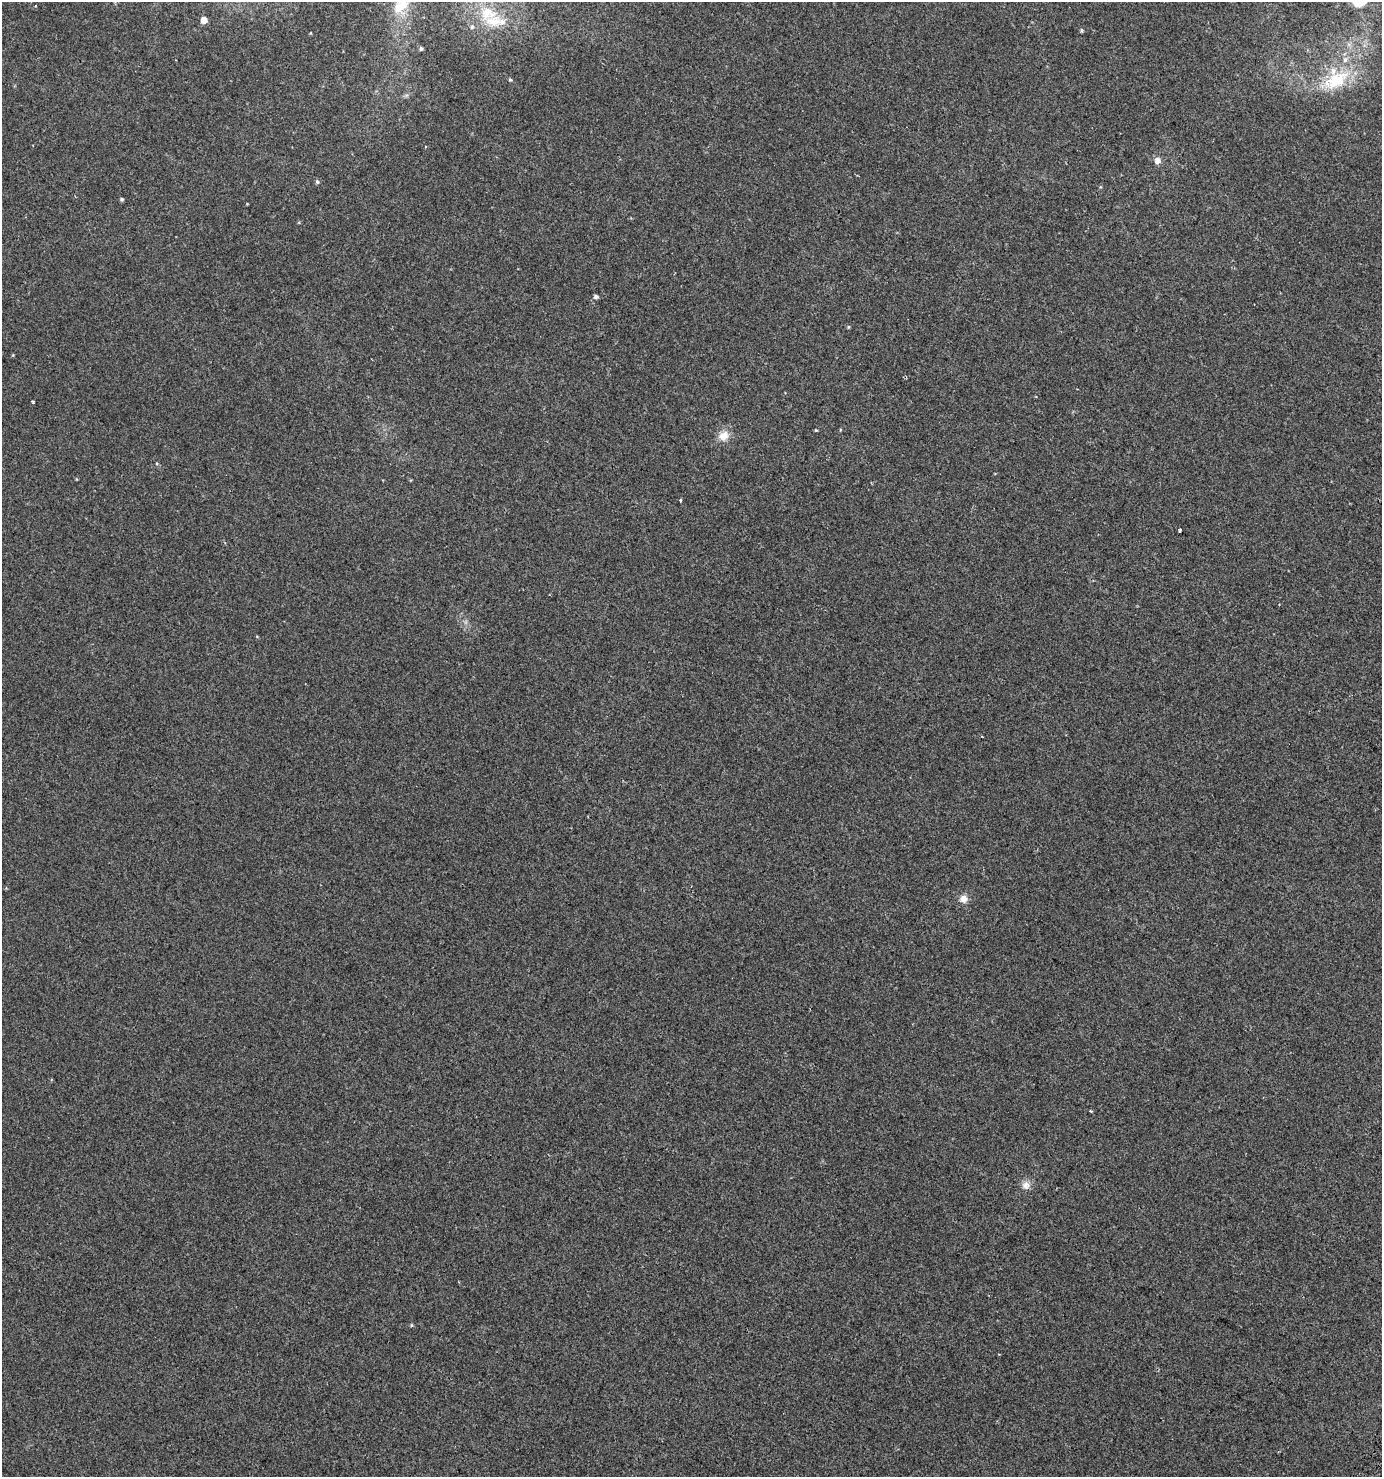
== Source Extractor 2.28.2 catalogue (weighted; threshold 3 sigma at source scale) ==
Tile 6 of 4 x 4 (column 2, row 2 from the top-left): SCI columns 1622-3001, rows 3001-4475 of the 6073 x 6015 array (HDU 1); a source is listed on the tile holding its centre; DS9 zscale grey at full resolution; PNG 1384 x 1479 px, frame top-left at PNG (2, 2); no overlay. Shown black and unused: <1% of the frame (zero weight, under 2 of 3 exposures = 3% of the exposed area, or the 3 px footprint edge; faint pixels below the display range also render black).
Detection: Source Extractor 2.28.2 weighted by HDU 2 'WHT'; one run over the whole footprint, this tile lists its part. Background 0.00326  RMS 0.0043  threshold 0.0195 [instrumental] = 3 sigma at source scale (4.5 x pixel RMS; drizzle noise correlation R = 1.50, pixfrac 1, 0.0396/0.0396 arcsec/px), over >= 5 px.
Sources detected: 28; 5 inside a brighter listed object's ellipse — not listed separately; the other 23 listed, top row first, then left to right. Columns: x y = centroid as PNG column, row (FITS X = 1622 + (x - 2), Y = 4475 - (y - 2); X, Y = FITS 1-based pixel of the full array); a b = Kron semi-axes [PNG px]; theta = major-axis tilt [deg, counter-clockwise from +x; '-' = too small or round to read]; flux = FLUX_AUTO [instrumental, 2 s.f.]
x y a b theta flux
403 3 23 15 80 10
488 13 24 20 -8 13
204 20 5 5 - 4.1
1081 30 4 4 - 0.56
310 33 4 3 - 0.28
421 49 4 4 - 0.75
510 80 5 4 - 0.47
1336 80 43 21 30 22
1157 161 6 6 - 2.5
317 182 6 5 - 0.75
122 199 4 4 - 0.71
596 297 5 5 - 1.2
848 327 4 4 - 0.41
816 430 4 3 - 0.35
723 436 16 13 36 4.3
157 464 5 3 - 0.39
76 479 5 3 - 0.3
680 500 3 3 - 0.5
1180 531 4 3 - 1.4
963 899 11 11 - 2.7
1091 1111 3 2 - 0.9
1026 1185 12 11 - 2.7
411 1325 5 3 - 0.41
Isophote crosses this tile's border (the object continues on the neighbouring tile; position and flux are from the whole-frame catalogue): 1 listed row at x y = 403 3
Unlisted compact peaks at least as high as the median listed source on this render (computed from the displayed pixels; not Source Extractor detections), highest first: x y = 33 402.